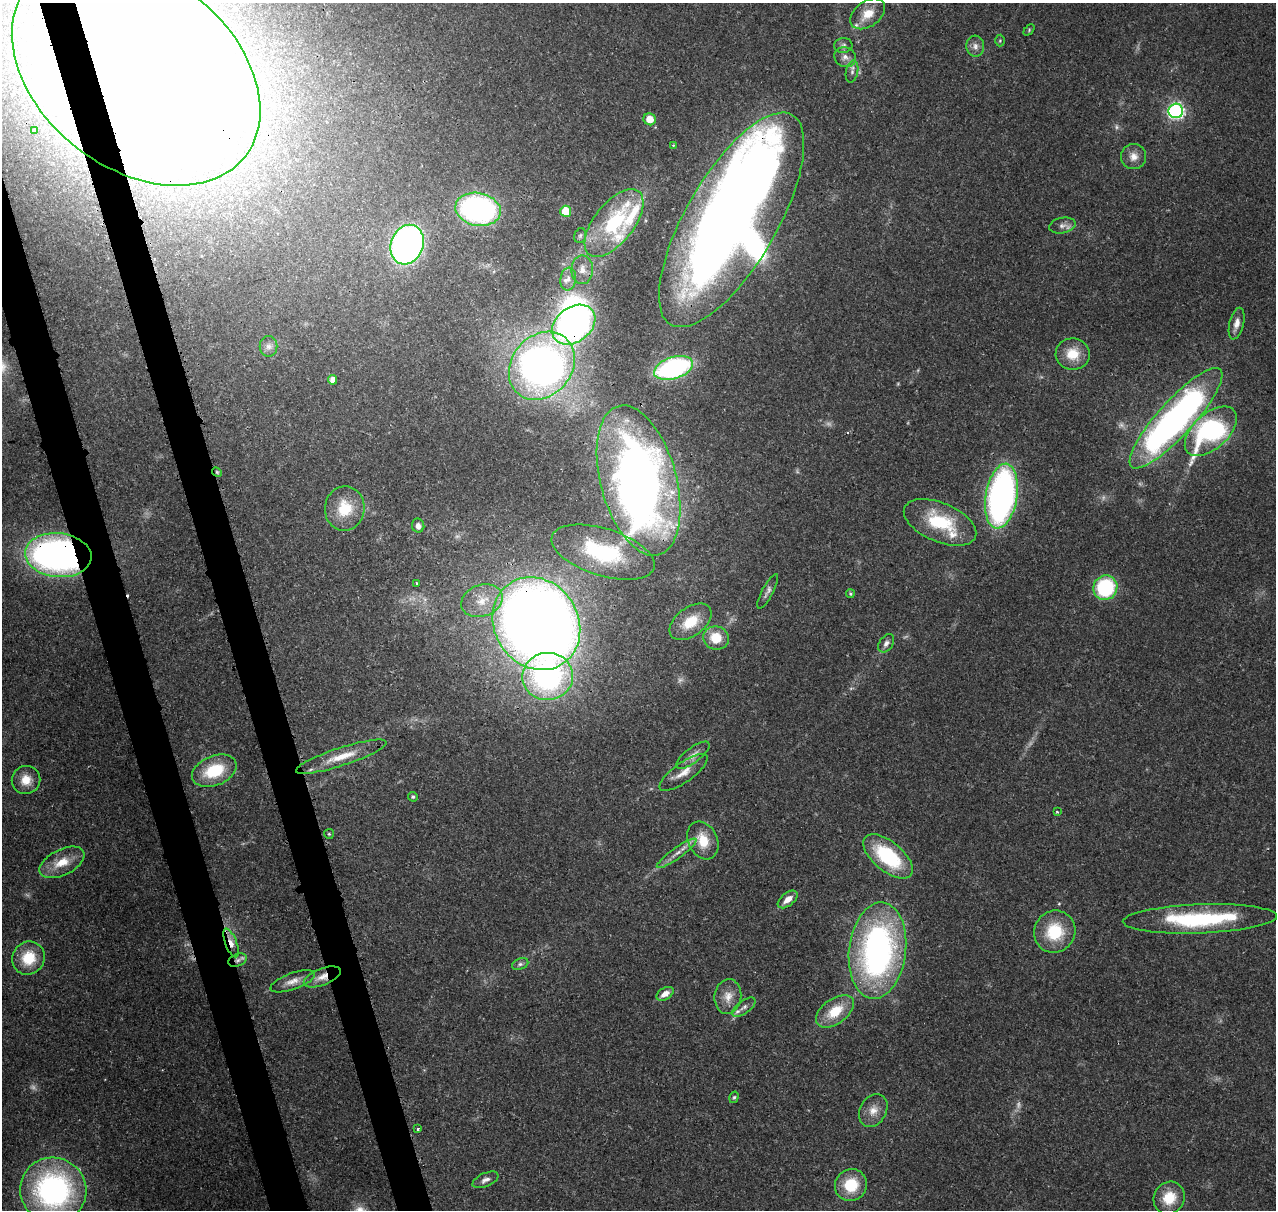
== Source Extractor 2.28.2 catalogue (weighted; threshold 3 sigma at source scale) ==
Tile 11 of 4 x 4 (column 3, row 3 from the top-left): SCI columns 2661-3934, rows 1337-2544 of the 5323 x 5036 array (HDU 1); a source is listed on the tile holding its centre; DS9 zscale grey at full resolution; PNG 1278 x 1212 px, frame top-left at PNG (2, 3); each listed source drawn as its Kron ellipse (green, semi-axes under 4 px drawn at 4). Shown black and unused: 5% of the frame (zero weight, under 3 of 4 exposures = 7% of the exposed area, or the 3 px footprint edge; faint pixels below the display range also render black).
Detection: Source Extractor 2.28.2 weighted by HDU 2 'WHT'; one run over the whole footprint, this tile lists its part. Background 0.0736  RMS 0.0034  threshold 0.0152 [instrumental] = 3 sigma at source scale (4.5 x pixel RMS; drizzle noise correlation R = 1.50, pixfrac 1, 0.0396/0.0396 arcsec/px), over >= 5 px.
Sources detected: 106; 9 too faint to see at this stretch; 8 inside a brighter object's white glare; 1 cosmic-ray / hot-pixel residue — neither listed nor drawn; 6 inside a brighter listed object's ellipse — not listed separately; the other 82 listed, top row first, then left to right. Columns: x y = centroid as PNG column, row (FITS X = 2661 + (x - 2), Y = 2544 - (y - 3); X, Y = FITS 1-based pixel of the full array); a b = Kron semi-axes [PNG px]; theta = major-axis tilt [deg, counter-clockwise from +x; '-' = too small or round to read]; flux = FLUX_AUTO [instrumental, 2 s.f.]
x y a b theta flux
868 14 19 12 36 6
1029 30 6 4 48 0.43
1000 41 6 5 - 0.5
843 45 9 7 4 1.2
975 46 10 9 - 2
845 57 11 9 -28 2.1
136 72 138 96 -37 1700
852 72 11 6 78 1.3
1176 111 7 7 - 81
650 119 6 6 - 4.2
34 130 3 3 - 0.37
673 145 3 2 - 0.55
1134 157 12 12 - 3.2
478 209 23 16 -11 83
566 211 5 5 - 12
732 220 121 45 60 440
614 223 40 20 52 30
1062 225 13 8 11 1.9
580 236 8 5 73 0.82
407 245 20 16 68 150
582 270 14 11 -89 3.2
568 279 11 8 83 2.1
1237 324 16 7 76 2.8
574 325 24 17 37 100
269 346 10 9 - 1.9
1073 354 17 15 -10 7.8
542 366 37 30 50 200
673 368 20 11 18 61
333 380 5 4 - 2.4
1176 418 66 17 48 160
1211 431 31 17 43 68
217 472 5 4 - 0.51
639 481 77 38 -75 280
1001 496 33 16 80 130
345 508 22 20 85 11
940 522 38 19 -23 21
418 526 7 6 - 1.9
603 552 53 23 -17 31
58 555 33 22 -6 150
416 583 3 2 - 0.31
1105 588 12 12 - 31
768 591 19 5 62 1.5
850 594 4 4 - 0.5
482 601 21 15 20 7.4
690 622 24 14 37 9.1
536 624 48 42 -57 580
716 638 13 11 -16 8.1
886 643 10 6 54 1.4
548 676 25 23 4 71
693 755 20 7 37 2.7
341 757 47 9 18 9
214 771 23 14 22 17
683 772 29 10 35 4.6
26 780 14 14 - 5.2
413 797 5 4 - 0.59
1057 812 4 3 - 0.32
329 834 5 5 - 0.47
703 840 20 14 -64 8.3
677 853 24 5 36 2.9
888 856 30 14 -39 29
62 862 24 13 26 7.2
788 899 11 6 39 3.3
1200 919 77 14 2 40
1055 932 21 20 - 15
231 943 15 5 -69 3.2
877 951 48 28 83 120
28 958 17 15 56 11
238 960 9 6 22 1.4
520 964 8 5 19 1
322 977 19 8 21 3.8
293 981 23 8 20 3.4
665 994 9 6 32 3
728 996 17 13 82 4.5
744 1007 14 6 36 1.6
835 1011 21 12 36 10
734 1097 6 4 72 0.54
873 1110 17 13 61 4.2
418 1129 4 3 - 0.56
485 1180 14 6 23 1.8
851 1185 16 15 - 12
53 1190 33 32 - 90
1169 1198 17 15 56 9
Overlapping masked pixels (flux is a lower limit): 11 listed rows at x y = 136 72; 732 220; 574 325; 542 366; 217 472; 639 481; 58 555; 536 624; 231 943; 238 960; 322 977
Isophote crosses this tile's border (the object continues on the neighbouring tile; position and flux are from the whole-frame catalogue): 1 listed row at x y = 136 72